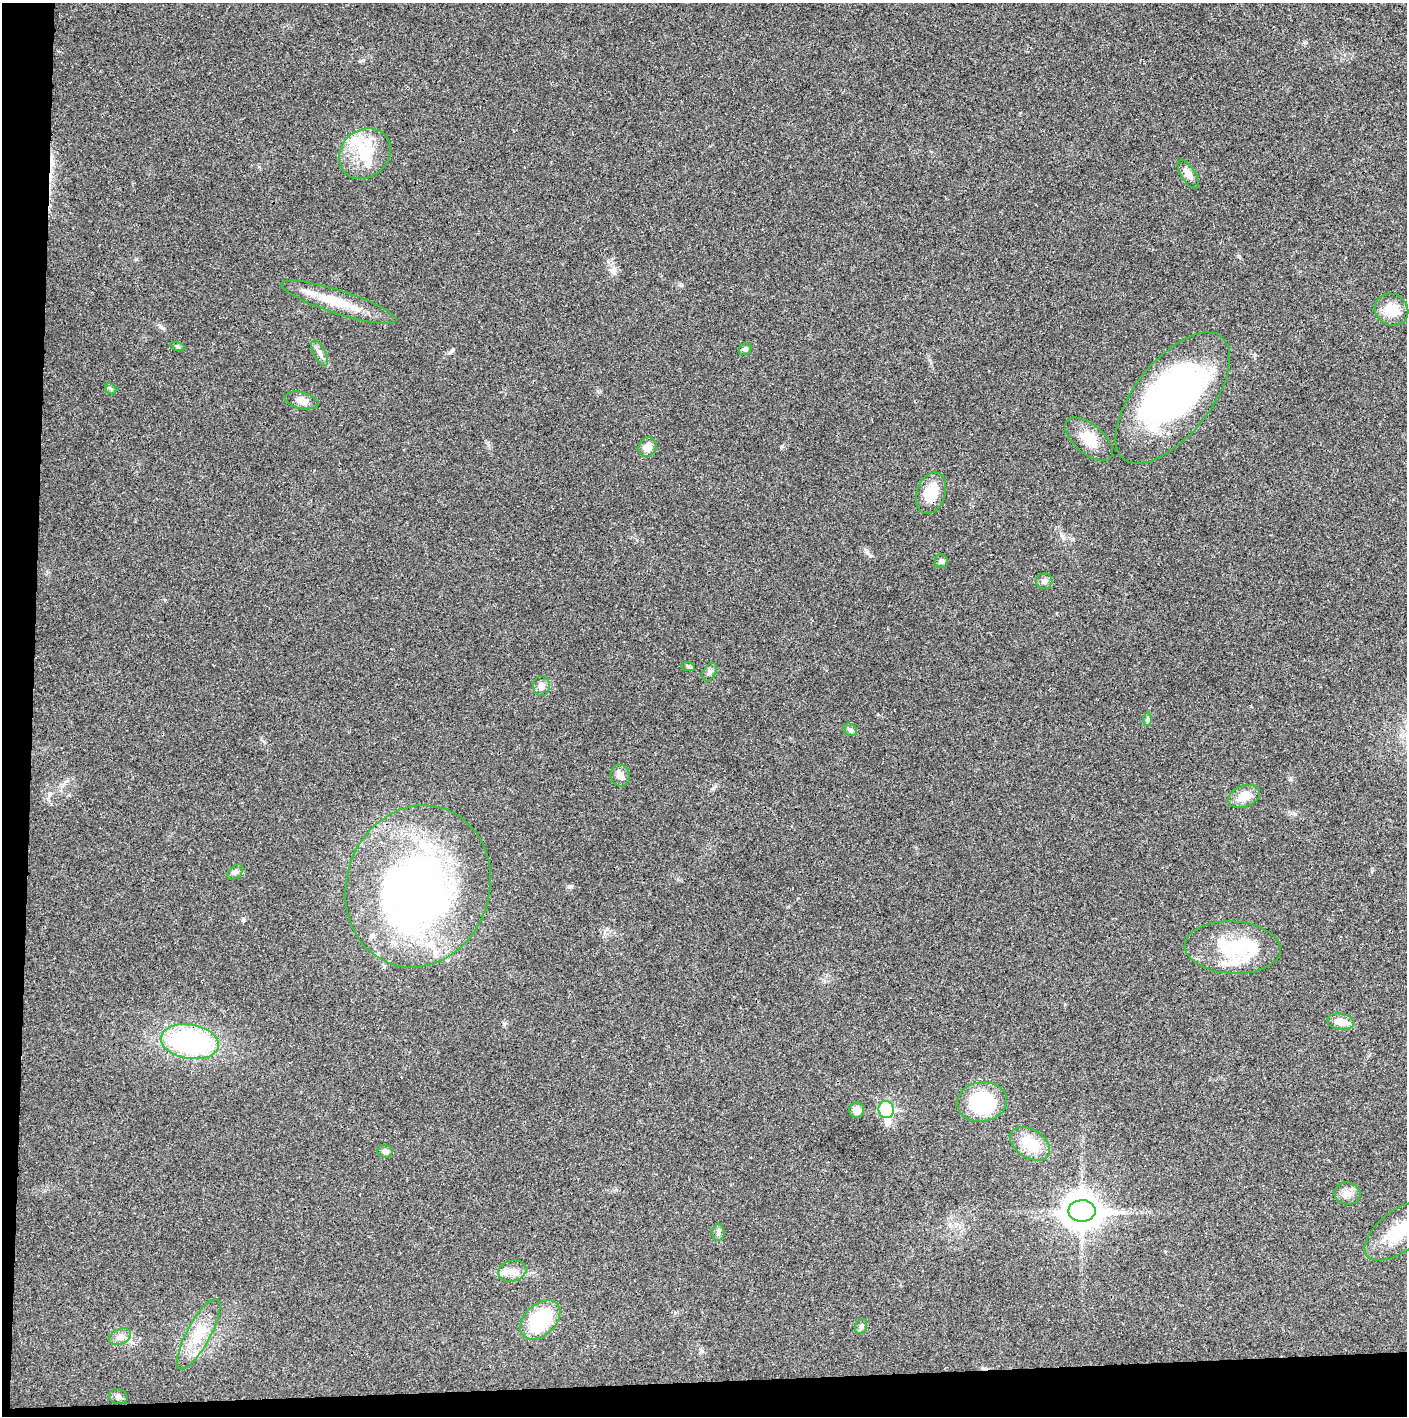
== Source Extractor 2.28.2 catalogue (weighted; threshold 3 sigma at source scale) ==
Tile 7 of 3 x 3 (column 1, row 3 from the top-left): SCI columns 5-1409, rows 1-1414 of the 4221 x 4243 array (HDU 1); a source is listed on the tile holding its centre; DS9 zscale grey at full resolution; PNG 1409 x 1418 px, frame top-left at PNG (2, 3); each listed source drawn as its Kron ellipse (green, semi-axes under 4 px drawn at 4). Shown black and unused: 5% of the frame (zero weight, under 3 of 4 exposures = <1% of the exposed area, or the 3 px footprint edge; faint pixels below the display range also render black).
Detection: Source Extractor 2.28.2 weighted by HDU 2 'WHT'; one run over the whole footprint, this tile lists its part. Background 0.0189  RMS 0.005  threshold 0.0225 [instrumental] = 3 sigma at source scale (4.5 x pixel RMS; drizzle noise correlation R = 1.50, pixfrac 1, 0.05/0.05 arcsec/px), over >= 5 px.
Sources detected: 52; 3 inside a brighter object's white glare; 1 cosmic-ray / hot-pixel residue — neither listed nor drawn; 6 inside a brighter listed object's ellipse — not listed separately; the other 42 listed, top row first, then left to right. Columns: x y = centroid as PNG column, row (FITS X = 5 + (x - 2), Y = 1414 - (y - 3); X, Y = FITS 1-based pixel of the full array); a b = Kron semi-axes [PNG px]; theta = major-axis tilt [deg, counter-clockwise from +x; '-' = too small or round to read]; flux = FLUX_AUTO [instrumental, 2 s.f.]
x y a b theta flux
365 154 27 23 40 20
1188 174 16 7 -58 3
339 302 60 11 -18 17
1392 310 17 15 -31 9.3
178 346 8 3 -19 0.75
745 349 7 5 40 1.3
320 353 14 6 -62 2.3
111 389 6 5 - 0.87
1173 398 78 38 51 150
301 400 17 8 -13 4
1089 439 29 14 -41 10
648 447 10 8 58 4.2
931 493 21 14 71 13
941 561 7 6 - 1.3
1044 581 8 8 - 2
688 667 7 4 -2 0.8
709 672 10 6 60 1.5
541 686 10 8 86 2.6
1147 719 7 4 90 0.96
850 730 7 6 - 1.1
620 776 11 9 -75 2.8
1244 796 16 10 22 7.4
235 872 9 5 45 1.3
418 886 82 71 71 250
1233 947 48 26 -3 31
1340 1022 13 8 -9 5.4
190 1042 29 17 -9 79
982 1102 25 19 8 37
857 1110 7 7 - 3.3
886 1110 9 7 -74 51
1030 1144 22 14 -33 13
385 1151 7 6 - 1.5
1347 1194 13 11 -14 3.8
1082 1211 14 10 1 960
1399 1231 41 20 37 25
718 1233 8 6 -90 1.4
512 1271 14 10 15 4.5
540 1320 23 15 43 33
861 1326 8 6 70 1.3
199 1334 39 12 61 14
120 1337 11 7 24 2.8
118 1397 9 7 -16 1.6
Overlapping masked pixels (flux is a lower limit): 1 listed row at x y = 931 493
Isophote crosses this tile's border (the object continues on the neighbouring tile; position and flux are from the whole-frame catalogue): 1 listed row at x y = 1399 1231
Unlisted compact peaks at least as high as the median listed source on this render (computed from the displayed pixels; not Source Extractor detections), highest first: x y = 870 556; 163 328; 451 351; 681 285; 782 446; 613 271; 136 259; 243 919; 504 1024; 702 1351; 1290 779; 608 262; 1372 871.